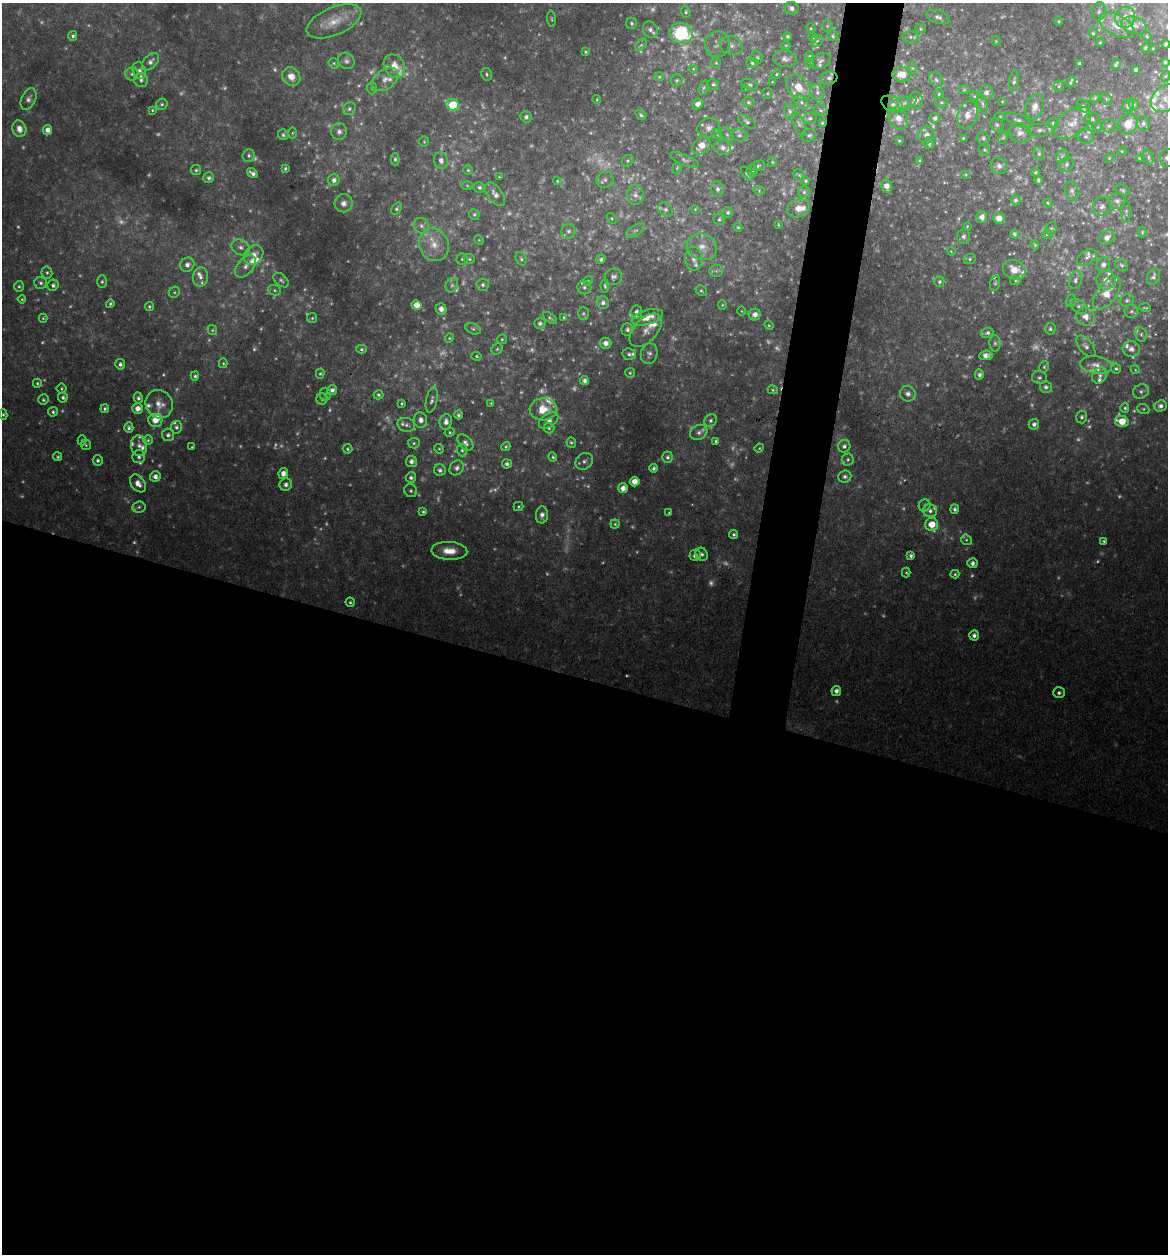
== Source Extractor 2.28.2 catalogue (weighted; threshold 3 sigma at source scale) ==
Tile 14 of 4 x 4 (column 2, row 4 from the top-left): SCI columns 1407-2572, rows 2-1253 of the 5024 x 5008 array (HDU 1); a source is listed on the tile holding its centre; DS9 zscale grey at full resolution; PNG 1170 x 1256 px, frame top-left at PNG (2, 3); each listed source drawn as its Kron ellipse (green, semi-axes under 4 px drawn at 4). Shown black and unused: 49% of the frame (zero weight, under 3 of 4 exposures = <1% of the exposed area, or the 3 px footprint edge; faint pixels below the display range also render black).
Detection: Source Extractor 2.28.2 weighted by HDU 2 'WHT'; one run over the whole footprint, this tile lists its part. Background 0.0942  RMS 0.0091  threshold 0.0409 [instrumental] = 3 sigma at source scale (4.5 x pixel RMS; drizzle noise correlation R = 1.50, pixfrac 1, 0.05/0.05 arcsec/px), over >= 5 px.
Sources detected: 637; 172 too faint to see at this stretch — neither listed nor drawn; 47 inside a brighter listed object's ellipse — not listed separately; the other 418 listed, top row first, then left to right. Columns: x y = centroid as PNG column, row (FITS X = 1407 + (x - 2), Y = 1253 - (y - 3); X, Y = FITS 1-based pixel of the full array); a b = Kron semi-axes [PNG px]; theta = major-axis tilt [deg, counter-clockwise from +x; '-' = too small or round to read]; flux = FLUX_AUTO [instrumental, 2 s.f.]
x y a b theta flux
791 8 7 6 - 3.5
1099 11 9 7 81 3.2
686 12 6 4 -68 1.7
938 17 12 6 -19 4.4
1125 17 11 10 - 10
552 19 8 3 -85 1.2
334 21 29 14 23 20
1059 21 5 3 - 0.87
631 23 5 5 - 1.9
1116 25 19 10 -29 16
1134 25 13 8 -20 7.6
827 26 5 5 - 1.4
811 28 5 4 - 1.2
920 29 5 4 - 1.1
650 30 8 7 - 4.2
681 33 12 10 -16 64
1093 33 4 4 - 1.4
73 36 5 4 - 2
788 36 4 4 - 1.5
833 36 5 5 - 1.4
1147 36 5 4 - 1.1
813 37 4 4 - 1
910 37 8 5 -3 2.8
817 41 6 5 - 1.7
996 41 4 4 - 0.91
1100 42 4 4 - 0.99
717 44 13 12 - 6.5
1166 44 4 4 - 2.1
641 45 7 4 44 1.7
731 45 12 9 -18 5.5
786 45 4 3 - 0.77
1145 48 4 4 - 1.9
1153 48 3 3 - 0.82
586 52 4 3 - 1.3
809 56 4 4 - 1
757 57 6 5 - 1.5
785 59 12 8 -9 4.7
346 61 9 7 -47 3.6
820 61 11 7 23 3.2
150 62 10 6 47 4.5
1165 62 4 4 - 1.6
334 63 6 5 - 1.4
716 63 5 5 - 1.3
752 63 6 5 - 2.2
810 63 5 3 - 0.8
1079 63 3 3 - 2
1116 64 6 3 58 1.8
394 66 12 10 -58 15
913 68 6 4 -70 1.3
693 69 4 4 - 0.93
1136 70 4 3 - 2.7
139 71 8 6 -69 4.2
132 74 6 6 - 2.4
486 74 6 5 - 1.7
776 74 5 4 - 1.2
902 74 9 7 -3 13
1166 76 6 3 69 1
291 77 10 8 -50 10
659 77 5 4 - 1.1
829 78 8 6 11 3.2
385 79 15 9 36 8.5
141 80 7 7 - 3
677 80 6 5 - 1.7
936 80 8 6 -48 3.2
1014 81 10 5 81 2.6
772 82 3 3 - 0.8
1071 82 6 3 64 1.7
713 84 6 5 - 1.8
749 85 8 5 -17 2.4
1059 86 6 5 - 1.3
798 87 14 10 -46 13
372 88 6 5 - 1.9
704 88 7 4 70 1.8
746 89 4 4 - 0.81
964 90 6 4 1 1.2
817 92 8 7 - 3.6
767 93 6 5 - 1.4
986 93 7 7 - 5
939 94 4 4 - 1.4
974 96 5 4 - 1.2
1095 98 5 4 - 1.2
1166 98 16 12 37 13
28 99 11 7 66 3.9
597 99 4 2 - 0.8
1106 99 6 5 - 1.7
915 101 8 7 - 4.9
1002 101 4 3 - 0.77
748 102 6 5 - 1.9
801 102 8 5 -38 2.5
941 102 7 5 -1 1.6
162 104 6 5 - 1.8
697 104 6 5 - 5
892 104 12 7 -28 5.3
903 104 14 6 17 4.5
982 104 9 5 -73 2.6
453 105 6 5 - 39
1128 105 6 5 - 2.7
1134 105 5 5 - 1.4
1083 106 7 5 -42 1.8
1035 107 13 9 71 8
349 109 7 6 - 2.4
152 110 4 4 - 1.2
821 110 7 5 -21 2.5
790 111 8 6 -86 2.6
641 115 6 4 -31 1.5
968 115 14 10 73 8.4
1000 116 5 4 - 1.1
526 117 6 5 - 2.3
810 118 7 5 11 2.3
935 118 5 5 - 3
898 119 11 9 -61 9.1
1092 119 8 6 5 2.4
1018 120 14 6 -21 4.2
747 122 10 5 -33 2.2
822 123 4 3 - 1.1
1053 123 5 5 - 1.7
1073 123 21 12 36 15
1143 123 7 6 - 2.7
799 124 12 5 -67 3.7
1128 124 10 9 - 16
997 125 7 6 - 2.2
1109 126 7 6 - 2.7
1098 127 5 3 - 0.93
709 128 11 9 17 5.8
19 129 8 7 - 6.9
48 130 5 4 - 5.4
1040 130 13 6 1 4.4
339 131 8 7 - 4.1
292 133 5 3 - 1.1
1020 133 11 9 -22 6.5
717 134 5 5 - 1.3
283 135 6 5 - 2.1
727 135 8 5 -63 2.1
739 135 8 6 -11 2.9
809 135 7 6 - 2.3
926 135 8 8 - 5.3
1086 136 8 7 - 3.7
963 138 4 3 - 1.2
983 138 6 6 - 2.3
1003 138 6 4 63 1.3
899 141 3 2 - 1.1
424 142 5 4 - 1.1
929 143 6 4 -75 2.4
701 145 10 7 46 10
723 147 8 7 - 4.1
985 150 5 4 - 1.5
1122 151 5 4 - 1
1039 154 7 5 -77 2.4
249 155 6 6 - 2.5
1062 156 7 6 - 2.4
1148 157 8 5 -71 2.1
1109 158 5 4 - 1
1139 158 4 4 - 0.83
1167 158 9 7 86 4.5
395 159 6 4 89 1.7
441 160 8 6 -78 5.1
684 160 15 5 -23 3.5
628 161 6 5 - 1.9
920 161 3 3 - 1.7
772 162 5 4 - 1
1067 165 8 6 48 2.7
758 166 7 4 24 1.9
999 166 8 7 - 4.4
285 168 4 3 - 1.4
677 168 5 4 - 1.1
196 170 5 5 - 1.8
468 170 5 4 - 1.5
752 170 6 5 - 1.6
1035 172 4 4 - 1.2
253 173 6 4 -36 3.7
747 174 8 4 -52 2.1
966 174 4 4 - 0.97
799 175 6 5 - 1.4
499 177 3 2 - 0.83
209 178 5 5 - 2.6
334 180 6 5 - 4.1
605 180 8 8 - 3.7
1038 180 5 4 - 1.9
557 181 4 3 - 0.95
806 181 4 3 - 1.4
467 186 5 4 - 1.1
887 186 7 5 -82 7.2
479 187 5 5 - 2.6
717 189 7 6 - 3.5
759 190 5 3 - 1.1
1122 190 8 5 -21 1.9
1072 191 9 6 -73 3.4
804 192 6 6 - 2.3
495 194 14 7 -54 6.2
635 195 10 8 88 5
1016 200 5 5 - 2.2
1117 201 8 8 - 4.3
343 203 9 9 - 5.6
1048 203 4 3 - 1.1
1102 206 10 8 67 4.5
798 208 11 8 16 10
396 209 6 4 53 1.6
665 209 8 6 -43 2.7
695 209 4 3 - 1
1126 212 11 5 90 2.2
728 213 5 5 - 2.1
474 214 5 5 - 1.6
982 217 6 5 - 5.7
612 218 6 4 -57 1.1
999 218 6 5 - 7.6
719 219 6 5 - 1.9
778 225 3 2 - 0.77
421 226 8 7 - 3.8
967 226 4 4 - 1.1
738 227 4 4 - 1.3
1051 228 7 5 66 1.7
635 230 10 5 33 3
569 231 7 7 - 2.8
1142 232 5 4 - 1.3
1014 234 4 4 - 2.5
1047 234 5 4 - 1.3
963 236 7 6 - 3.5
1107 238 8 6 38 5.6
479 240 5 4 - 0.98
434 245 17 14 -65 17
1035 245 5 4 - 1.1
241 247 9 7 -25 4.9
702 247 15 13 -23 12
951 251 4 3 - 0.76
254 255 11 8 47 9
1087 257 11 7 33 3.3
462 259 5 5 - 1.5
469 259 5 5 - 1.6
521 259 7 5 -71 1.9
601 259 5 4 - 2.2
694 259 12 8 -84 5.9
970 259 6 5 - 1.7
187 265 7 6 - 5
1103 265 7 6 - 3.5
1122 265 7 5 -41 1.8
246 266 13 7 51 6.4
1014 270 12 9 -26 13
716 271 6 6 - 2.5
47 272 6 5 - 1.7
200 277 9 7 80 5.7
613 277 9 8 - 3.3
1153 277 9 6 66 2.7
281 280 9 5 -41 2.5
1075 280 9 6 73 3.1
1106 280 9 9 - 7.4
588 281 5 4 - 0.98
1015 281 5 3 - 1.1
102 282 6 5 - 1.7
939 282 5 5 - 2.1
41 283 6 6 - 2.5
995 283 8 4 76 1.8
53 285 5 5 - 2.8
452 285 7 6 - 2.7
483 285 6 6 - 2.4
19 286 5 4 - 1.6
605 286 6 4 -88 1.5
584 287 7 6 - 2.8
275 290 6 5 - 1.8
701 291 6 5 - 1.6
174 292 6 5 - 1.5
1107 293 19 9 52 17
22 299 4 4 - 1
1127 300 7 6 - 2.1
1071 301 6 5 - 1.7
603 303 6 6 - 3.6
110 304 4 4 - 1.6
416 305 5 5 - 11
722 305 5 4 - 1.1
149 307 4 4 - 1.4
1079 307 9 6 -36 2.9
1145 308 6 3 -4 1.2
441 309 6 5 - 5.8
741 311 5 3 - 0.75
1131 311 7 6 - 2.2
636 312 6 5 - 3.2
583 313 6 5 - 1.8
755 315 6 5 - 5.9
564 317 4 3 - 1.1
647 317 16 7 16 12
1086 317 9 8 - 7.2
43 318 4 4 - 1.2
312 318 5 5 - 1.4
550 318 8 4 -39 1.6
540 323 5 5 - 2.9
769 325 5 4 - 1
473 329 8 5 -22 2.2
627 329 6 6 - 2.9
1050 329 6 5 - 1.9
212 330 5 4 - 1.3
646 330 20 11 48 8.2
987 333 6 4 24 2.1
1141 334 7 5 -77 2.2
449 338 5 4 - 1
502 339 5 4 - 1.3
605 343 6 5 - 4.8
995 343 8 5 -88 2.2
1086 346 12 7 -50 4.6
361 349 5 4 - 1.6
497 349 6 5 - 1.5
1131 349 9 7 -16 5.9
629 354 7 6 - 2.5
649 354 10 8 75 4
986 355 7 5 8 5.2
477 356 5 4 - 1.1
223 363 5 4 - 1.2
120 364 5 5 - 3
1096 365 16 8 -7 8.1
1044 367 6 4 75 1.5
1116 369 5 4 - 1.7
1135 369 4 3 - 0.74
630 373 5 5 - 1.4
320 374 5 4 - 1.6
979 375 5 4 - 2.9
1100 375 8 7 - 3.8
195 376 4 4 - 1.8
1039 378 7 6 - 2.7
584 380 4 4 - 3.5
37 383 4 4 - 1.5
1046 387 6 6 - 2.8
61 388 5 5 - 1.3
332 390 5 5 - 3
773 390 5 4 - 1.3
1141 391 8 7 - 3.1
325 394 6 5 - 1.9
908 394 8 7 - 4.6
378 395 5 4 - 1.8
63 397 5 5 - 2.7
138 398 5 4 - 2.2
322 399 5 5 - 1.7
43 400 5 5 - 1.8
432 400 13 5 79 3.5
402 403 3 3 - 1.2
491 403 3 3 - 0.74
159 404 14 13 - 10
1160 406 6 5 - 3.5
137 408 5 5 - 6.1
1125 408 5 4 - 1.8
105 409 4 4 - 1.8
543 409 13 11 2 16
1143 409 6 5 - 1.5
53 412 5 5 - 2.1
3 414 5 4 - 1.4
458 415 4 4 - 2
1082 417 6 5 - 2.5
155 420 7 6 - 10
421 420 7 6 - 5.2
711 420 7 5 46 2.8
549 421 11 6 34 4.9
1122 421 7 5 -13 18
446 422 8 6 82 5
1034 424 5 5 - 3.5
406 425 9 7 -14 3.4
176 427 6 5 - 2.6
129 428 5 4 - 2.7
549 428 5 5 - 1.5
450 432 5 4 - 1.3
699 432 9 7 28 3.9
168 435 6 6 - 3
82 440 5 4 - 1.5
148 440 5 5 - 1.4
716 441 4 3 - 1.6
465 442 9 6 -45 3.7
571 442 5 4 - 1.6
414 443 6 5 - 1.9
86 445 5 5 - 1.3
139 446 10 8 -81 5
844 446 6 6 - 3
192 447 3 3 - 0.87
506 447 5 4 - 1.3
759 448 5 4 - 0.94
347 449 5 5 - 1.6
439 449 5 4 - 1.1
462 450 6 5 - 1.9
58 457 4 4 - 1.5
139 457 6 6 - 2.9
553 457 4 4 - 1.5
667 457 6 5 - 2.7
848 459 6 6 - 2.1
98 460 5 5 - 2.4
411 461 6 5 - 4.2
584 461 9 7 37 4
507 464 5 4 - 2.6
457 468 8 6 50 3.7
653 468 4 3 - 1.9
440 470 6 5 - 2.8
283 473 5 5 - 5.7
155 476 5 5 - 4.5
845 476 6 6 - 3
411 477 5 5 - 2.4
635 482 5 5 - 9.1
138 483 10 6 -53 6.9
286 484 6 6 - 3.9
623 488 5 4 - 6.3
411 491 7 6 - 2.3
925 505 6 5 - 2.1
519 506 5 4 - 1.2
139 507 7 6 - 2.1
955 509 5 4 - 2.5
930 511 7 6 - 3.9
423 512 4 3 - 1.6
669 513 3 3 - 0.89
542 515 8 6 85 4.9
615 524 4 4 - 1.3
932 524 6 6 - 15
734 534 4 4 - 1.7
966 540 6 5 - 1.6
1104 541 4 4 - 1.7
449 551 18 9 -3 15
702 554 7 6 - 2.7
695 556 6 6 - 4.5
911 556 4 3 - 2.2
972 563 5 5 - 3.5
906 572 5 4 - 1.3
955 574 4 4 - 1.3
350 602 5 4 - 1.5
974 635 5 5 - 3.5
836 691 5 4 - 4.2
1059 693 6 5 - 2.7
Overlapping masked pixels (flux is a lower limit): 2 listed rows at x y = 829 78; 892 104
Isophote crosses this tile's border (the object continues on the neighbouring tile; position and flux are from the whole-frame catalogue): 2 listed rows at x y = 1166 98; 1167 158